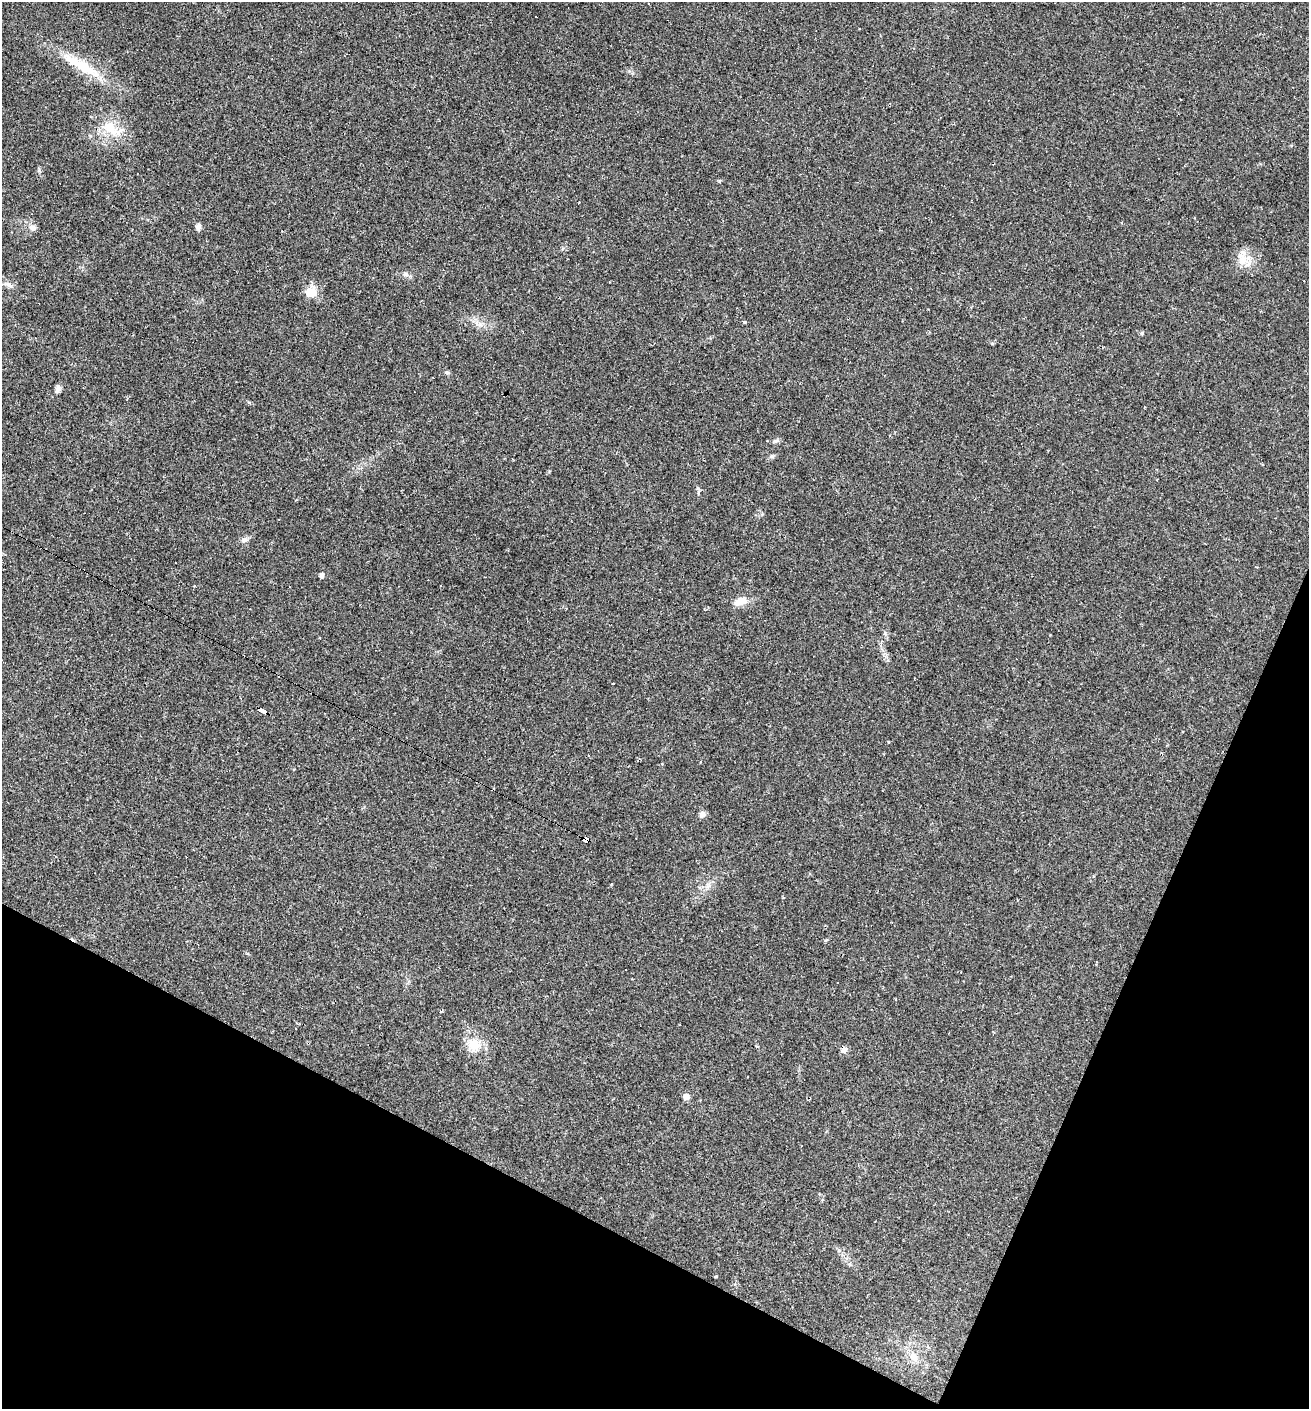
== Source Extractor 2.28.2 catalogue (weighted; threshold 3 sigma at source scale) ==
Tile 15 of 4 x 4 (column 3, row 4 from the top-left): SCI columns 2888-4194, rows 1-1407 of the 5640 x 5628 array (HDU 1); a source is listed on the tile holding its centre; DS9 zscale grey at full resolution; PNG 1311 x 1411 px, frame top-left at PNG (2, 2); no overlay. Shown black and unused: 21% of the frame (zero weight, under 2 of 3 exposures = <1% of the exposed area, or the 3 px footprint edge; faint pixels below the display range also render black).
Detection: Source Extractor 2.28.2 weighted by HDU 2 'WHT'; one run over the whole footprint, this tile lists its part. Background 0.0331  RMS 0.0045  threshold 0.0202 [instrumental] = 3 sigma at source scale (4.5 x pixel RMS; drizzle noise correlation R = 1.50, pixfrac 1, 0.05/0.05 arcsec/px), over >= 5 px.
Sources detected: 45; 13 cosmic-ray / hot-pixel residue — not listed; the other 32 listed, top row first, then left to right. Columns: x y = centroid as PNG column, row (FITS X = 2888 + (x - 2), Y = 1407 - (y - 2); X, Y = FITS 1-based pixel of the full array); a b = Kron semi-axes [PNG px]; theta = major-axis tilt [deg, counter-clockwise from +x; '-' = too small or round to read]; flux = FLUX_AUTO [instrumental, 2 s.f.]
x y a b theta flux
648 3 2 2 - 0.37
536 17 3 2 - 0.62
81 66 61 12 -31 18
110 128 26 14 -42 11
720 181 5 4 - 0.44
198 227 8 7 - 1.4
33 228 8 7 - 2.2
1243 260 16 11 48 5.6
406 274 9 5 -25 1.2
8 285 14 5 -21 1.8
311 292 14 12 -1 6.4
744 322 4 3 - 0.99
480 324 8 6 -37 1.9
1142 333 5 4 - 0.71
447 373 6 4 -44 0.69
58 389 11 6 68 1.5
776 441 7 4 18 0.86
772 456 6 5 - 0.79
244 540 9 7 -2 1.6
321 575 5 4 - 1.6
741 601 18 10 14 4.6
613 684 3 2 - 0.44
263 711 8 4 -29 52
588 755 2 2 - 0.29
702 814 7 7 - 2.1
585 840 6 4 -22 100
708 886 7 4 19 1.2
474 1044 19 17 3 7.9
844 1050 8 8 - 1.7
686 1096 5 5 - 3.4
716 1276 3 3 - 0.45
914 1357 16 9 -58 4.2
Overlapping masked pixels (flux is a lower limit): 2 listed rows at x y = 263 711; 585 840
Unlisted compact peaks at least as high as the median listed source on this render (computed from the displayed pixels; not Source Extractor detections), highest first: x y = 39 169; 698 488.